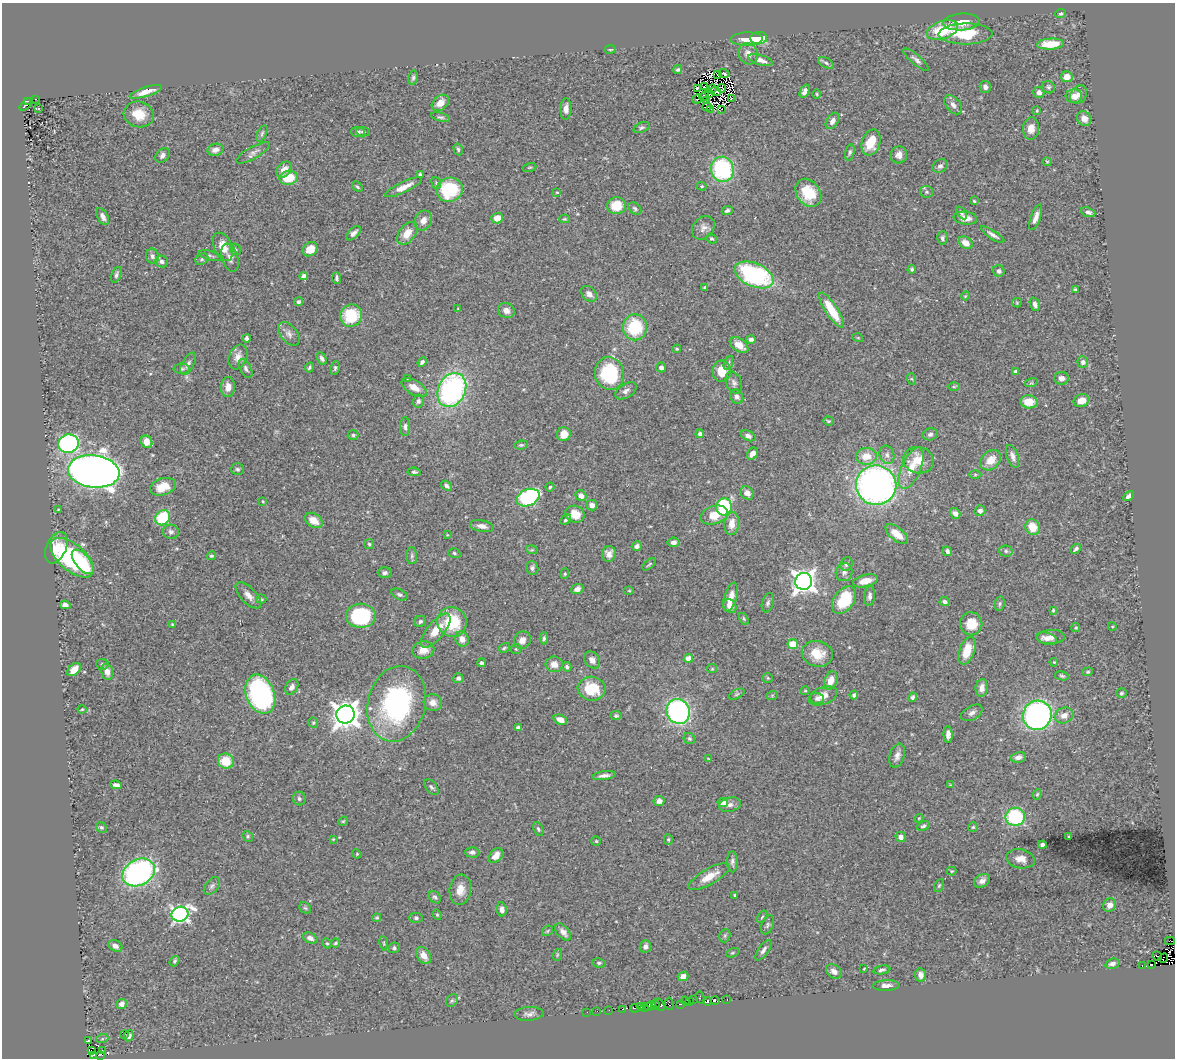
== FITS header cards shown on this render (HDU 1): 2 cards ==
NAXIS1  =                 1173
NAXIS2  =                 1056

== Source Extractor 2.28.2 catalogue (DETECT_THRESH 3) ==
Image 1173 x 1056 px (HDU 1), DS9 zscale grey, 1 PNG px = 1 image px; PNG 1177 x 1060 px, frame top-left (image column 1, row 1056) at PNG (2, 3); each listed source drawn as its Kron ellipse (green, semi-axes under 4 px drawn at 4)
Background 0.439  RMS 0.022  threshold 0.0673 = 3 sigma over >= 5 px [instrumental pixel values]
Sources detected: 419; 11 with non-positive FLUX_AUTO (blend fragments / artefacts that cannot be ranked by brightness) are neither listed nor drawn; the other 408 listed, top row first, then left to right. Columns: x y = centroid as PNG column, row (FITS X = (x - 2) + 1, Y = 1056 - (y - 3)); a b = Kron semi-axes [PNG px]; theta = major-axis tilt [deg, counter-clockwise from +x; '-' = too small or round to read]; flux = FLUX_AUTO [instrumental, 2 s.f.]
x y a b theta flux
1060 13 5 4 - 2.3
961 22 19 8 3 20
943 30 16 9 18 59
965 34 27 10 1 61
759 38 8 6 4 63
747 39 16 6 2 13
1050 44 13 5 3 38
610 49 5 3 - 1.5
748 54 11 9 -63 12
761 60 13 5 -16 9.2
916 60 16 5 -40 5.7
826 63 9 5 -30 3.7
678 70 5 4 - 2.6
724 73 5 2 - 2.1
718 75 3 2 - 2.4
1067 77 6 5 - 14
413 78 7 4 81 2.9
704 87 3 2 - 1.4
985 87 6 5 - 6.1
1049 87 6 6 - 3
697 88 3 3 - 1
722 88 4 4 - 0.86
712 89 4 2 - 2
716 91 5 2 - 3.8
805 91 7 4 64 6.1
146 92 17 4 17 12
1039 92 5 5 - 6.5
710 94 3 2 - 1.6
817 94 4 3 - 1.4
1079 94 10 7 60 7.6
704 96 5 3 - 1.3
1074 96 8 7 - 13
731 98 2 2 - 0.77
36 99 3 2 - 2.4
697 99 5 2 - 2.7
706 100 4 2 - 0.86
27 101 3 3 - 2.1
440 103 9 7 40 13
26 104 8 3 42 3.1
953 105 11 7 -50 7.2
707 107 4 2 - 2.4
38 108 3 3 - 3.8
566 109 10 5 88 7.9
710 109 3 2 - 3.6
722 109 2 2 - 0.29
1037 111 4 3 - 1.4
139 114 15 12 -17 28
440 117 10 3 -15 3
1084 119 7 6 - 8.7
832 121 9 5 59 7.4
642 128 8 5 23 3
1031 129 11 8 85 12
358 132 7 5 -5 3.6
363 132 7 4 -5 2.4
262 133 9 4 64 3.3
871 142 13 9 72 36
458 149 6 4 -74 2.4
216 150 8 6 14 9.1
850 152 8 4 77 2.9
253 153 19 6 29 7.7
162 155 8 6 48 5.2
899 155 8 8 - 8.2
1047 162 4 4 - 1.6
940 166 8 6 30 4.5
530 167 7 3 19 1.6
722 169 13 11 -74 160
284 170 9 6 51 14
420 175 3 3 - 2.5
289 178 9 7 12 42
436 183 6 4 -68 2.6
702 186 5 4 - 1.9
357 187 6 4 -44 2.4
403 187 20 5 26 16
450 190 13 12 - 100
557 192 4 3 - 1.6
926 192 6 6 - 3
808 193 15 11 -54 48
974 201 4 3 - 1.6
616 206 9 8 - 34
635 208 7 5 -40 3.1
727 211 5 4 - 3.4
1088 212 7 4 -20 4.6
961 213 7 4 -54 3.1
103 217 9 5 -63 6.7
1036 217 13 5 70 9.5
497 218 5 5 - 17
965 218 12 6 -6 13
564 219 5 4 - 1.8
423 220 10 8 67 9.9
703 228 13 10 49 9.4
354 233 9 5 45 5.9
407 233 13 8 52 18
993 235 13 4 -33 6.5
942 238 6 5 - 3.8
711 239 6 4 -39 2.4
966 243 7 5 -33 13
223 247 15 9 -66 21
235 249 6 5 - 2.9
310 249 8 6 41 19
152 256 8 6 -78 5.2
210 256 12 4 -14 3.7
230 258 15 8 -72 6.6
202 259 7 5 31 3.2
162 262 6 6 - 4.4
912 269 4 4 - 2.4
999 271 6 5 - 4.3
116 275 8 4 68 4.1
754 275 21 11 -23 200
304 276 4 4 - 6.9
337 278 6 3 -86 3
705 287 3 3 - 2.4
1075 289 3 3 - 1.9
589 294 9 6 -44 7.8
965 296 4 3 - 1.4
299 302 5 4 - 3
1017 303 5 4 - 1.8
1035 304 7 5 -70 4.9
458 308 3 2 - 1
506 310 8 7 - 8.9
832 310 20 6 -57 44
351 316 11 10 - 60
635 327 13 12 - 77
289 334 13 8 -51 8
247 338 4 3 - 3.4
858 338 5 3 - 1.3
751 339 5 4 - 4.4
739 345 10 6 -37 15
677 349 4 3 - 1.9
238 357 13 9 68 11
322 358 7 4 -58 4.5
422 362 5 4 - 3.9
1083 362 5 5 - 5
728 363 7 4 69 2.2
188 364 12 6 61 6.5
309 367 5 4 - 2.4
661 367 5 5 - 5.8
246 368 10 5 -62 4.8
335 368 7 4 83 2.8
182 369 8 5 -2 3.1
722 371 11 9 -89 25
1015 371 4 4 - 3
609 374 16 14 -82 110
408 378 3 2 - 1.1
1061 378 7 6 - 7.1
912 379 6 4 -70 1.8
734 383 11 7 -68 6.3
1031 383 6 4 17 2
228 387 10 7 87 11
414 387 14 7 -30 15
954 387 6 4 0 2.1
452 390 18 13 64 310
626 391 12 7 31 6.4
737 397 7 6 - 5.5
418 401 6 5 - 3.8
1081 401 8 6 17 17
1029 402 8 6 -5 24
828 421 5 4 - 1.9
405 427 9 5 -89 4.5
564 434 7 6 - 21
700 434 4 4 - 5.8
930 434 7 6 - 4.3
353 435 5 4 - 2.9
748 436 8 5 -25 5.3
146 442 6 5 - 18
68 444 10 9 - 320
521 445 7 4 8 2.5
753 454 6 5 - 10
887 455 9 7 -73 6
866 456 10 8 5 23
1013 456 12 5 -71 7
918 460 15 13 -15 25
991 460 12 8 44 20
911 468 22 9 67 26
237 469 6 6 - 3
94 471 26 16 -7 1800
414 472 7 4 -7 2.6
975 474 6 4 0 2.2
876 485 20 20 - 680
446 486 6 4 -37 3.5
163 487 13 8 16 30
550 487 4 4 - 2.4
747 493 7 6 - 9.2
581 496 6 5 - 9.8
1128 496 6 3 49 5.6
528 497 12 8 23 190
263 501 3 2 - 1.3
592 505 5 5 - 6.5
724 507 9 7 78 160
58 509 3 2 - 1.2
980 511 5 5 - 6.4
955 513 6 5 - 6.2
575 514 10 8 -20 22
714 515 14 9 16 24
163 518 8 7 - 81
314 520 10 6 -32 19
566 520 6 4 43 2.6
732 524 11 7 82 17
482 526 12 6 -11 9
1033 527 8 7 - 29
171 532 8 7 - 4.7
897 534 13 6 -38 22
447 535 3 3 - 1.1
674 542 6 4 9 5.7
369 544 5 5 - 2.3
637 546 5 4 - 5
56 548 16 10 66 22
1076 549 6 3 44 3.5
532 550 6 4 -17 1.9
947 551 5 4 - 4.3
1006 551 6 5 - 3.3
454 553 6 4 -18 2.6
609 554 8 7 - 9
211 556 5 4 - 2.6
412 556 8 5 -86 3.6
72 558 26 13 -40 190
83 562 15 7 -49 32
649 564 8 3 41 2.1
847 564 7 5 64 4.1
532 568 7 6 - 4.2
844 572 9 8 - 6.4
385 573 7 5 0 4.3
565 574 5 4 - 1.9
804 581 8 8 - 1100
865 581 13 6 14 19
577 589 6 5 - 6.8
629 591 5 3 - 1.5
399 594 8 5 -26 3.6
248 595 16 8 -46 11
870 596 10 5 84 5.3
731 597 15 6 74 15
261 599 5 4 - 2.3
844 600 15 10 55 67
945 602 5 4 - 3.9
768 603 10 5 73 4.1
1000 603 7 5 83 2.9
65 605 5 4 - 5.4
730 606 7 6 - 12
1053 610 4 3 - 1.8
361 616 15 12 0 130
744 619 6 4 -59 2
420 621 6 5 - 3.2
452 622 15 14 - 62
971 624 11 11 - 27
172 625 4 3 - 1.7
1112 626 4 3 - 1.3
1076 628 4 4 - 2.1
436 631 21 8 50 24
1051 637 14 7 3 9.5
544 638 6 4 87 2.8
462 639 8 6 -63 11
1046 639 11 6 -17 7.9
522 640 9 8 - 11
793 644 5 5 - 30
504 648 6 4 31 2.3
516 649 5 5 - 1.9
423 650 11 8 12 15
967 651 14 7 70 33
817 654 16 12 -13 31
688 658 5 4 - 13
592 660 9 7 -52 7.5
1054 662 4 3 - 1.4
482 663 4 4 - 2.7
102 664 6 5 - 3.2
554 664 8 8 - 12
567 667 5 4 - 3.3
712 669 5 4 - 1.8
74 670 8 5 43 17
107 672 8 6 -77 11
1088 672 5 4 - 1.9
1062 676 7 4 -11 2.6
458 678 5 5 - 3.8
768 678 5 5 - 1.9
831 681 9 6 70 14
292 687 8 6 59 6.5
982 688 9 6 82 9.6
592 689 14 12 -8 50
805 691 4 4 - 1.6
1121 693 5 5 - 2.6
260 694 20 14 -68 260
737 694 8 4 27 2.7
854 695 4 4 - 3.7
772 696 6 3 20 1.5
823 696 15 8 20 12
913 697 5 4 - 3
817 699 7 5 -13 3.8
433 703 9 8 - 11
397 704 38 29 76 250
82 709 4 4 - 1.5
678 711 12 11 - 320
972 713 12 7 29 6.7
346 715 9 9 - 1700
1037 715 15 14 - 400
1064 715 9 7 20 9.7
616 716 5 4 - 2.7
560 720 7 4 -23 11
313 723 5 4 - 2.2
518 728 4 4 - 4.3
948 734 8 4 -88 7.8
689 738 6 5 - 2.8
897 756 12 7 73 8.2
1018 757 7 5 10 7.6
708 758 4 2 - 1
226 761 8 7 - 36
604 776 12 4 7 6.8
116 785 6 4 -6 5.5
950 785 3 3 - 1
431 787 9 5 -50 3.4
1037 794 5 4 - 2.1
299 798 7 6 - 3.6
659 801 5 5 - 5.9
723 802 5 4 - 12
730 805 11 7 13 7.2
1015 817 10 9 - 130
919 818 4 3 - 1.4
343 821 5 4 - 1.8
923 826 6 4 24 2.8
101 827 6 5 - 2.9
973 827 5 5 - 2.2
538 829 7 4 -66 3
248 836 6 5 - 2.4
1069 836 2 2 - 1.2
901 837 5 5 - 6.7
333 839 3 3 - 1.2
668 840 5 4 - 2
596 841 4 4 - 1.9
1042 845 4 4 - 4.6
472 852 7 5 -2 5
357 854 5 4 - 1.5
496 856 8 6 48 12
1021 859 14 9 -11 13
732 862 10 5 -88 4.6
952 871 5 4 - 1.5
139 872 17 13 28 380
709 877 23 8 30 23
982 881 9 6 34 7.3
212 886 10 6 51 4.5
939 886 7 4 63 2.3
460 890 15 10 82 18
735 895 3 3 - 1.8
435 897 7 5 -46 3.2
1110 905 7 6 - 7.7
305 908 6 5 - 2.4
502 909 7 5 -80 7.6
180 914 9 7 21 440
437 915 5 4 - 1.7
762 917 7 3 54 2.2
377 918 4 4 - 1.9
416 918 6 5 - 3.3
767 925 10 5 66 3.7
548 931 6 4 38 2
563 932 10 6 -49 7.6
725 936 7 5 70 2.7
310 938 7 5 -22 6.1
1170 941 5 2 - 91
327 943 5 4 - 1.8
335 943 4 3 - 1.9
384 943 7 3 -82 1.8
115 946 7 5 -25 6.5
645 947 6 5 - 5.8
394 948 5 5 - 2.9
763 950 12 5 56 5.5
733 953 7 4 20 2.2
424 955 9 6 -55 15
557 955 6 3 72 1.9
1157 956 5 2 - 3.3
1164 958 4 2 - 0.45
175 961 6 4 52 2.4
599 963 6 4 -9 2.4
1112 964 7 5 17 5.5
1142 965 3 2 - 1.2
1151 965 2 2 - 5.2
864 969 3 2 - 1.2
882 970 8 3 10 3.5
834 971 8 6 -34 8.9
920 975 7 5 -83 8.9
683 976 5 4 - 9.6
886 986 13 5 1 8.6
700 997 6 3 -74 6.9
693 999 3 2 - 0.32
715 1000 4 3 - 46
727 1000 3 2 - 2.2
452 1001 7 5 52 2.8
685 1001 4 2 - 2.2
690 1001 2 2 - 2.7
707 1001 4 4 - 28
122 1004 5 5 - 9.6
669 1004 6 2 -81 4.3
680 1004 3 2 - 5
651 1005 4 3 - 30
660 1005 6 3 -59 19
641 1006 3 2 - 3.9
656 1006 4 3 - 10
645 1007 2 2 - 9.6
649 1007 3 3 - 20
635 1008 5 2 - 1
623 1009 2 2 - 18
609 1010 2 2 - 1.8
597 1011 2 2 - 0.14
587 1012 2 2 - 1.1
529 1014 14 7 4 7
124 1034 2 2 - 260
129 1036 6 4 66 5.1
102 1039 6 4 18 2.1
88 1041 4 2 - 2.5
91 1050 2 2 - 14
102 1050 2 2 - 0.88
94 1055 3 2 - 0.66
101 1055 3 2 - 2
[11 non-positive-flux detections neither listed nor drawn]